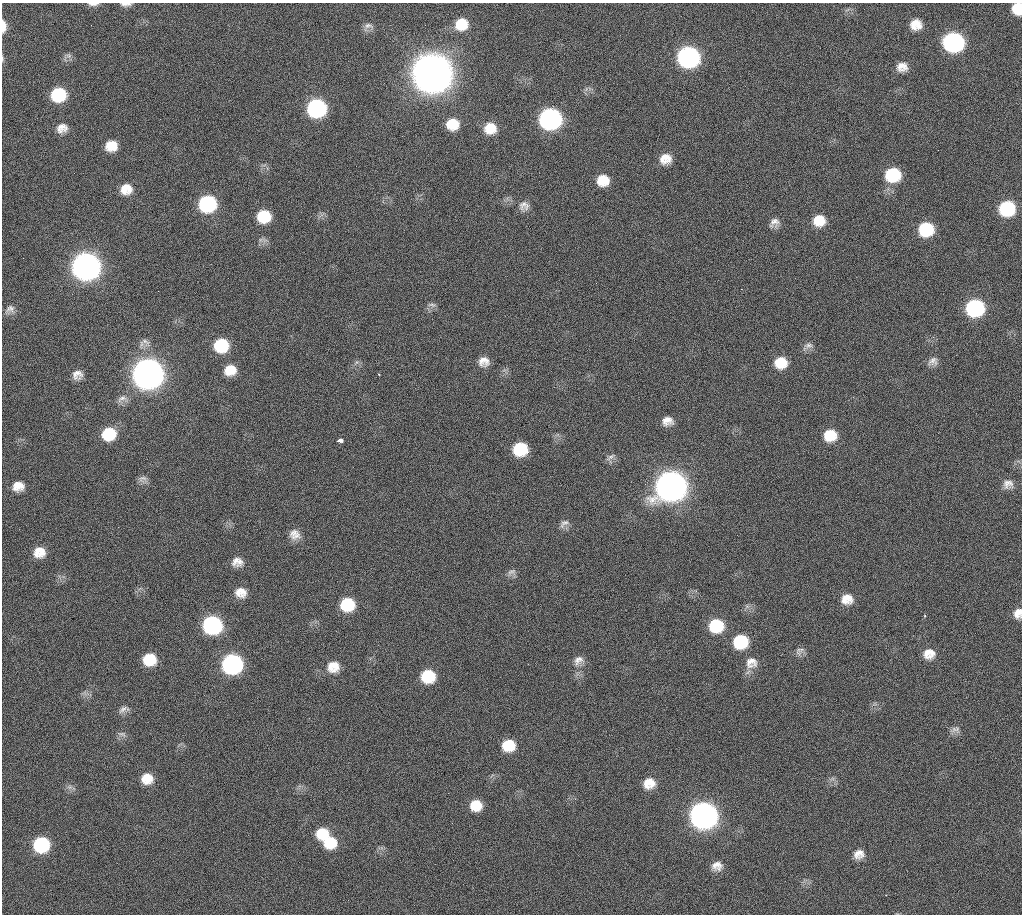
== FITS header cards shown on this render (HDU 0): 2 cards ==
NAXIS1  =                 1020 / length of data axis 1
NAXIS2  =                 912  / length of data axis 2

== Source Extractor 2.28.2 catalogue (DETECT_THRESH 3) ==
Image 1020 x 912 px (HDU 0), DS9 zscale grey, 1 PNG px = 1 image px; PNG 1024 x 916 px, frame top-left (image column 1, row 912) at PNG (2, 3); no overlay
Background 270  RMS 17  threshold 51.2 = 3 sigma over >= 5 px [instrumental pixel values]
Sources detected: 92; all 92 listed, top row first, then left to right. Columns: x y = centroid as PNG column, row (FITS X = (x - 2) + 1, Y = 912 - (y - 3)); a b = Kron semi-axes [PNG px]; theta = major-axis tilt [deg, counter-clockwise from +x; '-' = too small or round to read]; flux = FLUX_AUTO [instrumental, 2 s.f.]
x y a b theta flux
93 4 14 4 1 4.3e+03
126 4 13 4 0 4.5e+03
1017 8 10 8 86 2.6e+04
461 24 14 13 - 2.5e+04
916 24 12 11 - 1.6e+04
91 25 2 2 - 5.4e+03
3 26 12 5 -88 1.2e+04
368 26 13 7 -5 5.2e+03
953 42 14 12 -3 2.5e+05
69 56 9 6 -6 3.6e+03
688 57 14 13 - 3.6e+05
2 58 8 4 -89 1.6e+03
902 67 12 10 1 1.1e+04
432 73 16 15 - 4.7e+06
58 95 13 12 - 6.0e+04
317 108 13 12 - 2.0e+05
550 119 14 13 - 3.6e+05
452 124 13 11 5 2.4e+04
62 128 14 11 19 1.0e+04
490 128 14 13 - 2.0e+04
111 146 13 11 9 1.9e+04
665 159 14 12 9 1.5e+04
893 175 14 13 - 5.9e+04
603 180 13 12 - 2.1e+04
126 189 14 13 - 1.7e+04
207 204 13 12 - 1.3e+05
524 206 13 13 - 8.6e+03
1007 208 13 12 - 7.9e+04
264 216 12 11 - 3.7e+04
819 220 13 12 - 2.1e+04
774 223 13 10 48 7.7e+03
926 229 13 12 - 5.6e+04
86 267 14 13 - 1.1e+06
741 289 3 2 - 1.1e+03
432 305 11 5 -7 3.4e+03
975 308 13 12 - 1.4e+05
10 309 14 11 36 7.5e+03
145 341 16 7 -33 5.9e+03
221 345 13 12 - 5.1e+04
808 345 12 7 2 5.1e+03
933 361 13 10 20 7.3e+03
484 362 13 11 1 1.1e+04
781 363 13 12 - 2.4e+04
230 370 13 11 21 1.9e+04
148 374 14 14 - 1.6e+06
77 375 11 10 - 8.9e+03
122 398 15 8 25 7.0e+03
667 421 11 9 3 9.9e+03
109 434 14 13 - 4.0e+04
830 435 13 12 - 2.7e+04
340 440 6 3 -8 5.5e+03
520 449 12 12 - 4.9e+04
610 457 13 5 35 4.2e+03
142 479 13 8 17 4.8e+03
1008 484 13 12 - 9.0e+03
18 486 14 11 8 1.4e+04
671 486 15 14 - 1.5e+06
564 523 15 8 36 6.0e+03
295 534 14 12 -25 1.1e+04
39 552 13 12 - 1.7e+04
237 562 13 11 -2 1.0e+04
511 572 13 7 27 4.6e+03
241 592 14 12 -11 1.4e+04
847 599 13 12 - 1.5e+04
347 604 13 12 - 4.5e+04
1018 613 12 9 70 1.0e+04
925 616 4 3 - 8.0e+02
212 625 13 12 - 1.8e+05
716 626 14 13 - 4.6e+04
740 642 14 12 14 5.4e+04
799 651 13 8 42 5.6e+03
929 654 14 12 2 1.4e+04
149 659 12 11 - 3.1e+04
578 660 14 10 34 8.3e+03
751 663 17 15 -2 1.4e+04
232 664 13 12 - 2.6e+05
333 667 15 13 10 1.7e+04
428 676 12 11 - 4.4e+04
124 709 16 8 21 6.2e+03
954 729 11 8 41 5.5e+03
122 734 13 6 -18 4.1e+03
508 745 12 11 - 2.7e+04
147 778 13 12 - 1.8e+04
649 783 12 11 - 1.6e+04
70 787 8 6 0 4.0e+03
476 805 12 11 - 2.2e+04
703 815 14 13 - 9.0e+05
322 833 14 12 18 2.6e+04
330 842 16 14 -23 3.4e+04
41 844 13 12 - 8.9e+04
859 854 13 11 18 1.1e+04
717 866 14 11 11 1.1e+04
At the frame edge (FLAGS 8, measured only in part): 6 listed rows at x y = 93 4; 126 4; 1017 8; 3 26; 2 58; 1018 613